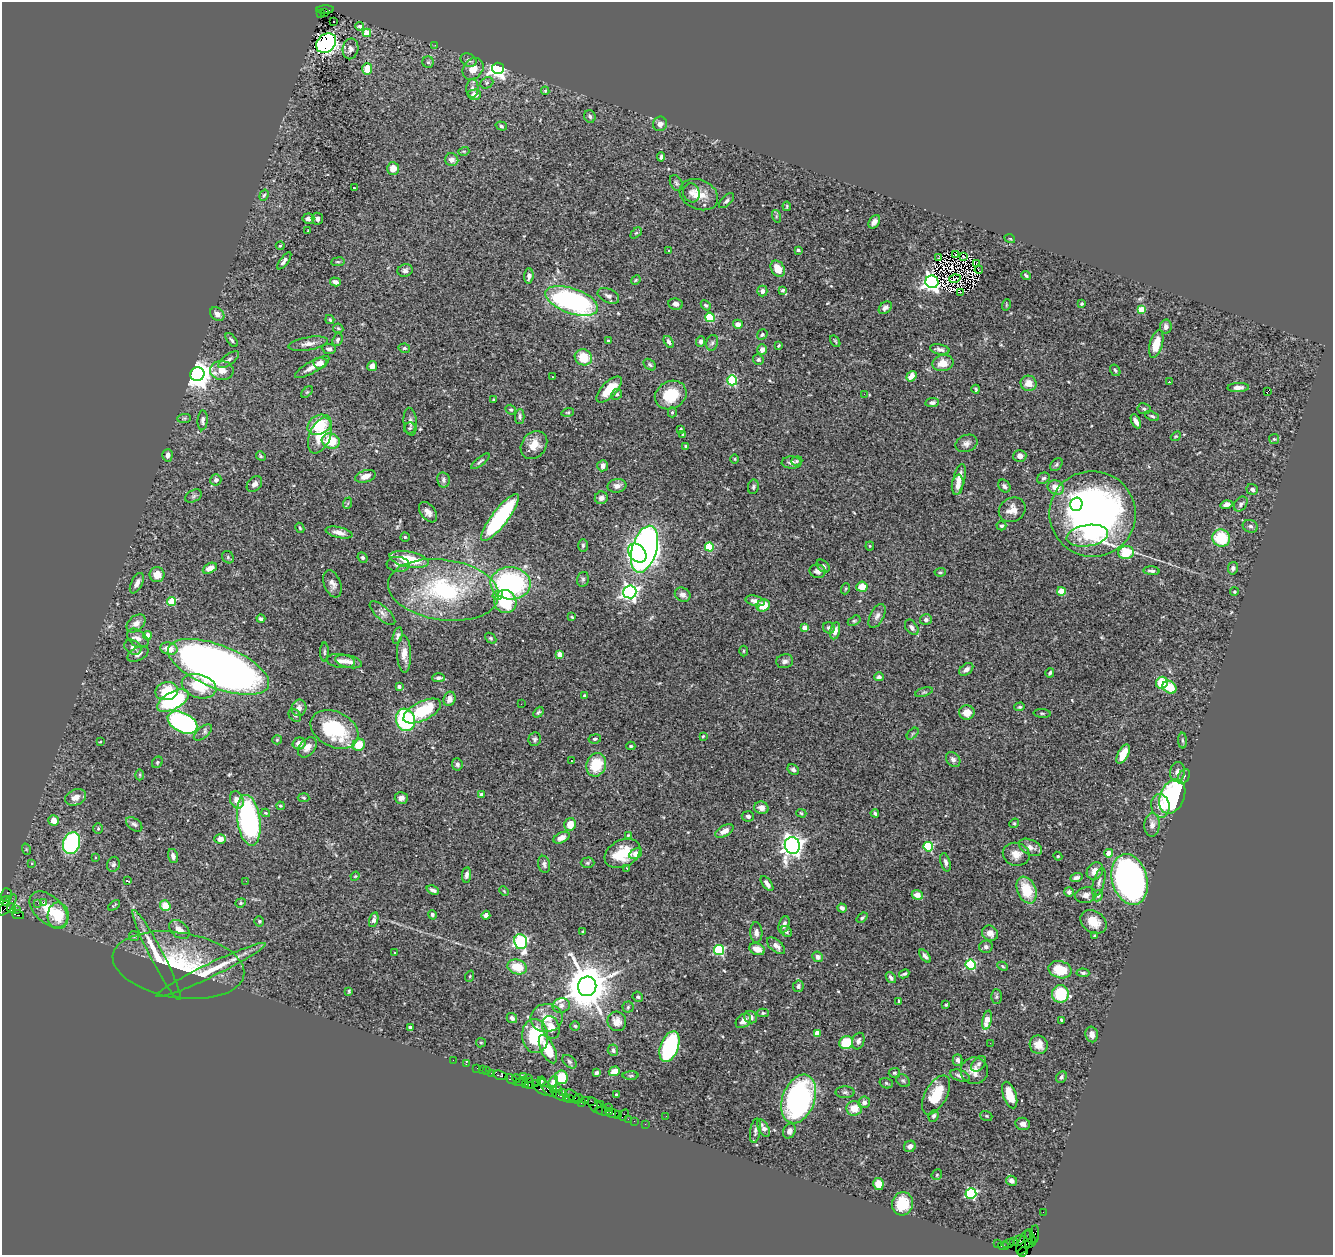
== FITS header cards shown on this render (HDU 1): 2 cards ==
NAXIS1  =                 1331
NAXIS2  =                 1253

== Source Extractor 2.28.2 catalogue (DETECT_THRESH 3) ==
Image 1331 x 1253 px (HDU 1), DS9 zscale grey, 1 PNG px = 1 image px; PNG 1335 x 1257 px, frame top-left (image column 1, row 1253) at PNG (2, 2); each listed source drawn as its Kron ellipse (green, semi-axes under 4 px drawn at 4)
Background 2.16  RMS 0.044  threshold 0.131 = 3 sigma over >= 5 px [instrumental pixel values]
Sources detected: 524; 3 with non-positive FLUX_AUTO (blend fragments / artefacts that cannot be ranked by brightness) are neither listed nor drawn; of the other 521, the 500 brightest by FLUX_AUTO listed and drawn (21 fainter detections omitted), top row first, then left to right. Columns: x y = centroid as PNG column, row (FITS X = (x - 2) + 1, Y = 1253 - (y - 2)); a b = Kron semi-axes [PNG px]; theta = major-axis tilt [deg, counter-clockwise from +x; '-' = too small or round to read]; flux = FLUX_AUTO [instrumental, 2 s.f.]
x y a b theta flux
325 10 9 3 4 580
320 13 4 2 - 300
325 13 3 2 - 91
334 21 2 2 - 6.8
359 26 4 3 - 6
367 33 4 4 - 56
326 43 11 8 41 620
435 45 3 2 - 5.1
350 49 10 7 78 13
468 60 8 6 -27 8.7
428 62 6 5 - 5.4
498 68 6 5 - 1200
367 69 6 5 - 44
473 69 12 9 49 35
487 83 7 5 25 5.7
472 88 9 6 -89 11
545 91 4 4 - 2.7
474 95 7 5 2 21
590 116 6 5 - 6.2
660 124 7 7 - 15
501 126 6 4 -18 5
464 151 5 3 - 2.9
661 157 5 3 - 5.3
452 160 6 6 - 18
393 169 6 6 - 29
676 183 8 6 -62 7
354 188 3 3 - 2.5
691 193 9 8 - 13
264 195 6 4 70 4.9
699 195 20 15 -23 50
727 201 9 5 44 8.8
787 206 4 3 - 2.8
776 216 6 4 -73 4
308 219 6 5 - 9.7
317 219 6 5 - 11
874 222 7 5 56 12
308 231 3 2 - 3.5
636 233 6 4 44 4.3
1010 239 5 3 - 2.7
280 246 4 3 - 3.9
798 250 3 3 - 4.3
669 251 3 3 - 3.2
956 255 2 2 - 3.4
939 257 3 2 - 2.9
964 257 3 2 - 3.7
284 261 10 4 53 13
338 262 7 3 7 3.8
976 264 3 2 - 4.3
778 269 9 6 -54 38
405 270 7 6 - 9.9
979 270 4 2 - 2.6
1026 275 5 2 - 4.9
529 276 7 4 86 9.6
955 279 5 2 - 2.6
636 280 5 4 - 3.4
335 282 5 4 - 14
932 282 6 6 - 1600
783 290 4 3 - 5.1
762 291 5 5 - 12
960 292 3 2 - 3.2
608 296 11 7 -25 13
572 301 27 12 -20 630
676 304 7 5 -10 12
1082 304 3 3 - 3.7
706 305 6 4 -43 5.4
1006 305 6 3 72 2.9
885 308 7 5 41 9.7
1141 309 4 4 - 64
217 314 8 6 -41 14
710 317 5 4 - 160
330 320 5 3 - 3.8
738 324 5 4 - 17
1166 327 7 6 - 13
338 328 5 5 - 4
762 334 5 5 - 6.6
232 340 8 4 -53 5.5
337 340 6 5 - 6.8
608 341 3 3 - 6.5
835 341 6 3 -55 3
669 342 6 4 -57 8.6
700 342 5 4 - 9.7
712 343 8 6 73 7.2
308 344 20 6 9 20
1156 344 14 6 75 46
778 345 4 3 - 3.7
404 348 6 4 -11 5
329 349 7 5 -8 8.9
762 349 5 4 - 18
940 349 10 5 -11 9.7
583 357 9 8 - 65
229 360 12 5 37 11
758 360 5 5 - 6
320 363 6 5 - 22
943 363 10 8 13 36
650 365 7 5 -40 6.8
372 366 5 4 - 14
312 367 19 5 30 25
222 370 12 9 -7 31
1115 370 6 4 -57 5.4
197 374 7 6 - 3800
911 376 5 4 - 29
553 377 3 2 - 5.5
732 380 5 5 - 240
1169 382 3 2 - 7.1
1028 383 8 7 - 29
1238 387 11 4 2 15
976 389 4 3 - 4
609 390 16 7 46 60
1268 391 3 2 - 22
307 392 7 4 44 3.8
617 394 5 5 - 5.4
864 394 2 2 - 11
671 395 16 13 29 95
493 400 4 3 - 2.6
932 403 7 4 7 8.2
1144 409 7 5 -9 6.5
511 410 5 4 - 4.8
568 412 6 4 16 3.9
672 412 5 4 - 5
520 416 7 5 89 6.1
1152 416 7 4 -22 5.5
184 418 7 4 1 4.8
203 420 10 5 86 9.4
1136 421 7 4 -63 14
410 422 14 6 -84 13
319 425 12 9 27 88
410 428 6 5 - 5
681 429 3 3 - 4.7
320 435 19 10 68 64
683 435 4 3 - 5.2
1176 436 5 4 - 3.6
1274 439 5 5 - 3.5
331 441 9 7 -18 73
966 443 11 8 22 15
534 445 15 12 54 43
686 446 4 3 - 4.1
167 455 6 5 - 14
261 456 5 4 - 3.6
1020 456 6 6 - 15
735 459 5 3 - 2.5
480 461 11 4 39 6.3
797 461 6 4 21 5.3
792 463 10 6 -3 13
1056 464 7 5 51 5.8
603 466 6 5 - 14
365 476 10 6 16 22
1043 478 6 5 - 5.7
959 479 15 6 76 33
216 480 5 5 - 10
443 480 7 6 - 9.6
254 484 9 6 44 13
958 485 10 5 81 20
617 486 9 6 11 15
1004 486 7 5 -48 8.3
753 487 7 5 80 6
1056 488 8 7 - 32
1252 489 6 5 - 11
194 496 9 5 27 6.8
601 498 6 6 - 12
348 503 6 3 71 2.9
1076 504 7 6 - 330
1241 504 8 6 53 8.4
1226 505 6 4 16 13
1012 510 14 12 31 26
428 512 11 7 -54 19
1093 514 43 42 - 1300
500 517 29 8 52 400
1001 526 5 4 - 4.9
1250 526 8 6 -22 8.4
300 528 5 3 - 3.9
339 533 14 5 -13 19
1087 536 21 10 8 85
405 537 4 4 - 3.8
1221 538 9 8 - 120
583 546 6 5 - 5.9
870 546 4 4 - 3.2
709 547 4 4 - 120
644 549 24 12 74 1600
637 553 11 7 -46 300
1126 553 8 6 3 95
228 557 6 5 - 5.6
363 558 5 4 - 6.5
409 559 20 7 -11 110
398 564 11 7 -5 13
823 566 7 5 -44 7.8
210 568 7 5 28 25
1233 568 6 5 - 7.6
817 571 8 6 -12 12
1151 571 8 4 -5 7.8
940 572 5 4 - 3.8
157 575 7 7 - 26
583 579 7 5 75 6.2
137 583 11 5 64 15
510 583 20 16 -3 500
332 584 14 8 -69 17
862 587 5 5 - 44
845 589 5 3 - 3.1
443 590 56 30 -8 390
1061 591 4 4 - 82
630 592 6 6 - 960
1234 592 4 4 - 3.5
498 595 5 4 - 24
683 595 8 6 -32 14
172 601 4 4 - 120
755 601 10 5 -14 17
505 602 11 11 - 140
763 606 7 6 - 52
382 613 16 6 -42 15
877 616 13 7 62 14
572 617 4 2 - 2.5
261 619 4 3 - 7.2
926 620 6 5 - 9.9
854 621 7 4 29 4.4
136 623 11 7 39 16
912 627 9 5 -54 9.5
804 628 4 4 - 36
829 628 6 5 - 9.5
835 631 9 5 77 17
147 635 4 4 - 43
398 635 9 4 77 8.3
138 638 12 8 -37 17
491 638 6 4 -41 4.7
133 647 9 6 -34 12
169 649 9 6 -11 33
744 651 5 3 - 2.8
324 652 9 3 -90 4.7
138 654 11 6 29 15
404 654 18 7 -89 28
560 654 4 4 - 39
341 661 14 7 -8 20
785 661 8 7 - 11
349 662 13 6 -13 18
218 667 53 21 -21 3500
966 669 8 5 39 16
1050 673 5 3 - 4.8
879 677 5 4 - 8.2
439 678 6 4 1 8.1
1162 683 6 6 - 98
199 686 18 11 -16 91
399 686 4 4 - 7.3
1169 687 7 6 - 60
167 691 11 9 12 81
924 692 9 4 17 4.7
584 696 3 3 - 7.5
449 699 7 6 - 18
173 701 17 8 29 320
521 704 2 2 - 8.3
1020 707 5 4 - 4.5
299 708 8 7 - 14
422 711 20 9 26 150
538 712 6 3 51 5.2
967 712 8 7 - 29
1042 713 8 3 -5 4.2
295 715 7 5 -45 5.7
405 720 11 9 -71 300
182 723 16 9 -27 560
334 729 25 17 -27 200
203 732 11 5 39 13
913 734 7 4 45 4.5
703 736 3 3 - 2.7
535 739 7 6 - 7
595 739 6 4 9 5.6
277 740 5 4 - 3.4
1182 740 8 4 -88 4.9
100 742 3 3 - 2.7
299 743 6 6 - 23
359 745 6 6 - 52
631 746 4 4 - 4.2
307 747 11 7 50 20
1123 754 10 5 63 54
953 759 8 6 -48 11
571 761 3 2 - 3.2
157 762 6 5 - 4.7
457 764 6 5 - 7.4
596 765 12 9 70 100
793 770 6 5 - 8.3
1177 772 10 7 81 17
140 775 5 3 - 3.6
1184 776 8 5 60 7.9
481 795 4 3 - 16
76 797 11 7 24 23
1172 797 18 12 67 340
304 798 6 4 -5 4
401 798 6 6 - 12
237 800 9 6 -68 27
280 806 4 3 - 3.5
1160 806 12 9 -78 31
761 808 7 6 - 18
266 813 4 3 - 4.3
801 813 5 4 - 3.8
875 813 4 3 - 7.5
748 816 6 5 - 8.3
54 820 5 5 - 31
249 820 25 11 -82 590
1014 823 5 4 - 3.7
134 824 9 5 -37 8.6
570 824 6 5 - 38
1152 825 12 7 88 19
98 829 5 5 - 4.1
724 831 10 5 28 17
628 835 3 2 - 2.8
561 838 8 5 25 18
220 839 6 5 - 25
72 843 11 8 70 460
792 845 8 7 - 2000
928 847 5 5 - 200
1030 847 12 7 -26 17
26 849 6 3 -72 3
623 853 19 13 28 78
1109 853 4 4 - 53
636 854 7 5 27 34
1016 854 13 11 -14 28
173 856 7 4 -76 11
1058 856 4 4 - 3
95 857 3 3 - 5.8
946 862 9 5 -75 9.4
32 863 3 2 - 6
587 863 7 5 0 5.2
113 864 7 6 - 7.8
544 864 8 6 -76 7.6
627 868 3 2 - 10
1095 871 9 7 51 26
467 875 8 4 81 11
355 876 5 4 - 3.1
1076 878 6 4 19 9.8
1130 879 26 17 -75 1500
127 881 4 2 - 5.5
246 881 3 2 - 3.2
1099 882 14 5 74 12
767 884 8 4 -53 15
433 890 6 3 -22 8.8
1027 890 14 9 -66 89
504 891 5 3 - 2.8
1069 892 5 4 - 11
6 895 7 5 -87 410
917 895 6 5 - 29
1086 895 10 8 11 16
1098 896 6 4 61 5.1
5 901 5 3 - 560
44 902 3 2 - 5.6
38 903 2 2 - 600
241 903 5 4 - 4.2
8 905 13 5 52 1100
114 905 7 2 38 3.1
165 906 5 5 - 45
11 908 5 3 - 660
842 908 5 4 - 9.7
17 909 2 2 - 29
49 909 22 13 -42 62
18 915 6 3 -15 660
432 915 5 4 - 7.7
486 915 4 4 - 13
58 916 13 10 90 79
862 918 6 4 40 5.6
374 920 7 4 74 10
259 921 5 4 - 4.5
1093 922 14 10 -36 49
784 924 9 5 72 12
179 929 12 7 -40 23
583 931 4 2 - 2.5
786 931 6 5 - 6
756 932 10 6 -88 12
990 933 8 7 - 19
134 936 5 5 - 4.2
1095 936 3 3 - 4.9
521 942 7 6 - 420
776 946 11 6 -40 18
986 947 7 6 - 7.9
757 949 8 5 -23 32
719 950 5 5 - 280
394 952 3 3 - 10
157 955 50 6 -62 76
925 956 8 4 -52 8.9
818 957 5 5 - 12
178 965 66 32 -9 250
971 965 5 5 - 250
1003 966 5 4 - 3.7
517 967 10 7 -17 65
211 970 60 7 26 86
1060 970 12 8 -15 90
1083 973 6 4 -2 5.6
904 974 5 3 - 5.4
470 976 5 3 - 3.4
891 978 6 4 -52 9.2
587 986 10 9 - 13000
798 986 6 5 - 7.6
349 991 4 3 - 3.6
1060 994 9 8 - 120
638 997 5 5 - 5.8
996 997 7 5 90 6.1
899 1001 3 2 - 3.3
561 1005 9 7 15 12
946 1005 3 3 - 4.1
628 1007 5 5 - 4.9
763 1013 6 4 0 4.4
750 1017 7 6 - 14
512 1018 5 5 - 11
547 1018 16 14 2 47
987 1020 9 4 77 57
1062 1020 4 2 - 3.4
617 1021 10 9 - 26
743 1021 9 6 41 18
575 1026 5 4 - 4
410 1027 3 3 - 7.5
551 1027 12 8 -73 33
817 1033 4 4 - 37
1092 1034 8 6 -78 18
535 1036 17 13 -85 170
858 1041 8 6 72 11
481 1043 5 4 - 2.9
846 1043 7 6 - 92
990 1043 3 2 - 4
1039 1045 9 9 - 34
669 1047 16 9 69 330
548 1049 15 7 -65 79
613 1050 5 5 - 7.6
453 1060 2 2 - 28
958 1060 6 5 - 10
569 1062 8 5 -40 6.7
466 1064 3 2 - 29
979 1064 9 6 48 8.9
477 1068 2 2 - 53
482 1069 2 2 - 27
487 1071 3 3 - 200
614 1071 5 4 - 37
974 1071 13 13 - 28
491 1073 2 2 - 20
597 1073 4 3 - 6.5
894 1073 6 5 - 5.4
500 1075 8 4 -20 450
523 1076 3 2 - 280
631 1076 8 4 1 4.3
960 1076 10 5 -18 11
561 1077 7 6 - 77
1061 1077 6 5 - 6.2
517 1078 4 3 - 320
529 1078 4 2 - 180
511 1079 6 4 -35 510
521 1081 7 3 12 210
541 1081 4 3 - 5.7
903 1081 7 5 -41 6.7
553 1082 7 4 61 8.2
529 1083 6 2 69 150
886 1083 7 5 -17 5
525 1084 4 2 - 160
535 1084 2 2 - 110
547 1088 10 3 -54 380
558 1089 4 3 - 510
553 1090 4 3 - 200
545 1091 12 3 -20 350
562 1092 3 2 - 130
845 1092 9 5 0 8
616 1094 3 3 - 3.3
559 1095 7 3 -27 420
936 1095 21 11 61 95
1010 1095 14 6 -71 63
573 1097 9 4 -44 660
566 1098 2 2 - 100
579 1098 4 3 - 320
569 1099 4 3 - 120
799 1099 25 16 69 640
586 1100 4 3 - 89
591 1101 3 2 - 200
582 1102 4 3 - 160
864 1102 6 6 - 14
601 1104 3 2 - 230
595 1106 10 5 -50 510
608 1108 3 2 - 70
854 1108 7 7 - 44
604 1111 8 3 -5 170
613 1114 8 3 -19 210
618 1114 3 3 - 140
624 1115 6 2 56 270
666 1116 2 2 - 2.8
934 1116 6 5 - 7.6
986 1116 6 4 -21 4.2
628 1119 2 2 - 53
634 1121 2 2 - 67
645 1124 2 2 - 41
1023 1124 7 6 - 17
764 1128 9 5 -64 15
755 1131 12 5 81 8.9
789 1131 8 6 63 11
910 1146 6 5 - 11
937 1175 6 4 47 3.6
1011 1181 6 5 - 12
878 1184 6 5 - 38
971 1193 5 5 - 330
903 1204 12 10 74 99
1043 1212 2 2 - 33
1035 1234 9 4 85 360
1031 1238 8 3 -61 410
1014 1241 4 3 - 170
1019 1241 7 4 40 510
1025 1242 14 6 63 990
1009 1243 6 2 17 120
1029 1243 4 3 - 97
998 1244 2 2 - 29
1003 1246 5 2 - 130
1023 1252 5 3 - 86
At the frame edge (FLAGS 8, measured only in part): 1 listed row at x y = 1023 1252
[21 fainter detections neither listed nor drawn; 3 non-positive-flux detections neither listed nor drawn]